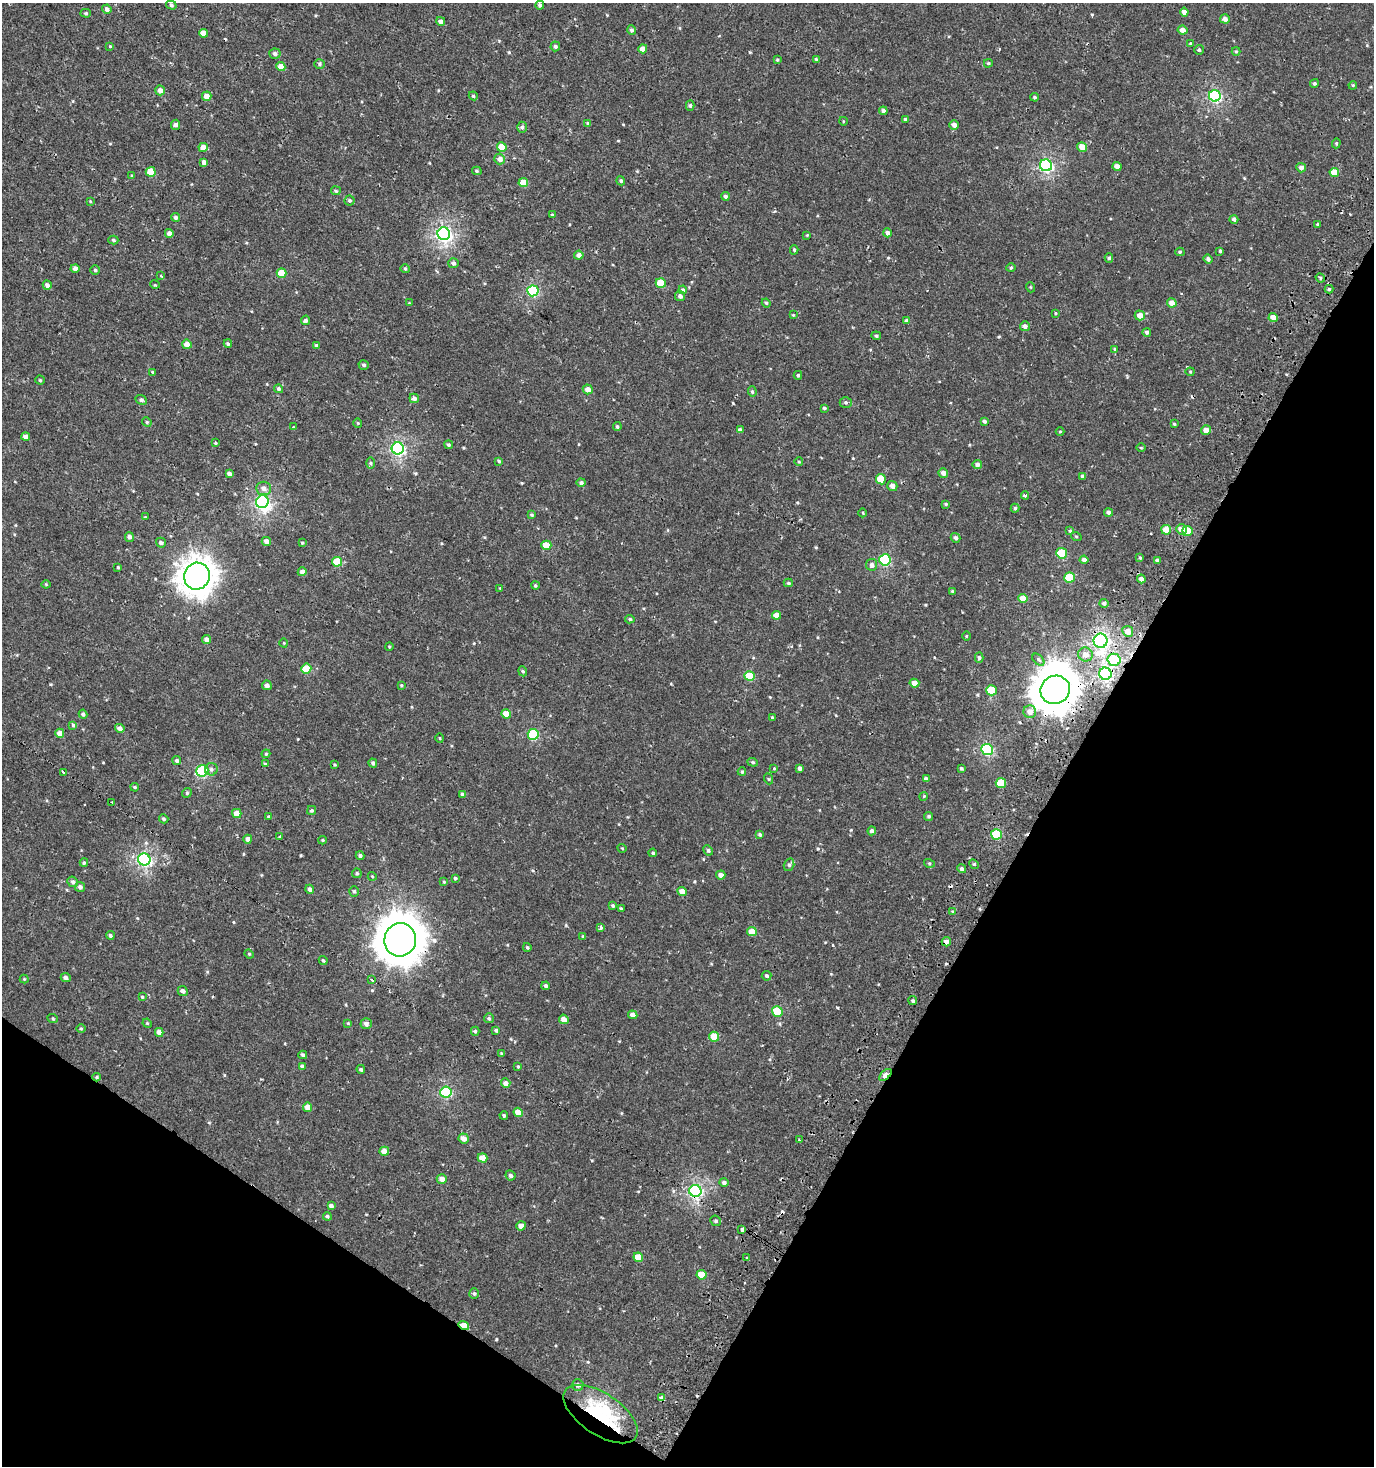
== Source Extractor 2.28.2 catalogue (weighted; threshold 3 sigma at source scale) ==
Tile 15 of 4 x 4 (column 3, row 4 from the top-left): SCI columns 3041-4412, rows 1-1464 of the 5973 x 5886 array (HDU 1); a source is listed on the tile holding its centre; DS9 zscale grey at full resolution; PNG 1376 x 1468 px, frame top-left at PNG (2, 3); each listed source drawn as its Kron ellipse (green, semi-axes under 4 px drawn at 4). Shown black and unused: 29% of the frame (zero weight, under 2 of 3 exposures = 2% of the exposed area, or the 3 px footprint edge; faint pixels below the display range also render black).
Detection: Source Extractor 2.28.2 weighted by HDU 2 'WHT'; one run over the whole footprint, this tile lists its part. Background 6.87e-04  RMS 0.0025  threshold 0.0115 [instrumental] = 3 sigma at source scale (4.5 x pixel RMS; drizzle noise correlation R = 1.50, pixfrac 1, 0.0396/0.0396 arcsec/px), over >= 5 px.
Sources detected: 335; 2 inside a brighter object's white glare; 5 cosmic-ray / hot-pixel residue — neither listed nor drawn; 1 inside a brighter listed object's ellipse — not listed separately; the other 327 listed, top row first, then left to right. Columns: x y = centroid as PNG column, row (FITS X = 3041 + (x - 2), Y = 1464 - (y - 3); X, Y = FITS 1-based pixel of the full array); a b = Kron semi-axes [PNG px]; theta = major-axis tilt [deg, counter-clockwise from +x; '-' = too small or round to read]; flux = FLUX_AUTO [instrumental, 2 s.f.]
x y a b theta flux
171 5 5 4 - 0.4
540 5 4 4 - 0.54
107 9 5 4 - 0.77
1184 12 4 4 - 1.2
86 13 5 4 - 0.37
1225 19 5 4 - 1.1
441 21 4 4 - 0.89
632 30 4 4 - 0.56
1182 30 5 4 - 1.5
203 33 4 4 - 2
1190 43 4 3 - 0.25
110 46 4 3 - 0.2
555 46 5 5 - 0.56
643 49 4 4 - 1.6
1199 50 5 4 - 0.43
1236 51 4 4 - 0.3
275 54 5 5 - 0.72
816 59 4 4 - 0.29
777 60 4 4 - 0.26
988 63 4 3 - 0.28
319 64 5 5 - 0.43
281 67 4 4 - 2.3
1314 83 4 4 - 0.33
1353 85 4 3 - 0.23
160 90 5 4 - 1.3
207 96 5 4 - 2.1
473 96 4 4 - 0.31
1215 96 6 5 - 28
1035 97 4 3 - 0.31
690 106 5 4 - 0.42
883 111 4 4 - 0.7
905 119 4 3 - 0.42
843 121 4 3 - 0.2
588 123 4 4 - 0.44
176 125 5 4 - 0.73
954 125 5 5 - 1.2
522 127 5 4 - 0.53
1336 143 5 4 - 0.32
203 147 4 4 - 2.2
502 147 5 5 - 4.1
1082 147 5 4 - 3.2
500 159 5 5 - 1.3
204 162 3 3 - 2.1
1046 165 6 6 - 32
1117 166 4 4 - 1.6
1301 168 5 4 - 1
477 171 5 4 - 0.33
151 172 5 5 - 4.1
1334 172 5 4 - 3.2
132 176 4 3 - 0.25
621 181 5 4 - 0.4
523 183 5 4 - 3.6
336 191 5 4 - 0.31
725 196 4 4 - 0.49
349 200 5 5 - 0.38
90 201 4 3 - 0.17
552 215 3 3 - 0.24
176 217 4 4 - 0.57
1234 219 4 4 - 0.68
1318 224 3 3 - 0.31
169 233 4 4 - 1.2
887 233 4 4 - 0.82
444 234 6 6 - 52
807 235 4 4 - 0.2
113 240 5 4 - 0.35
794 250 4 4 - 0.33
1220 251 3 3 - 0.31
1180 252 4 4 - 0.35
579 255 4 4 - 1.1
1109 258 4 4 - 0.36
1208 259 5 4 - 0.48
454 263 5 5 - 0.6
1011 268 4 4 - 0.3
75 269 4 4 - 0.95
405 269 4 4 - 0.3
95 270 5 4 - 0.36
281 273 5 4 - 3.7
161 276 3 3 - 0.28
1320 278 5 4 - 0.34
661 283 5 5 - 4.5
47 285 4 4 - 0.81
155 285 5 3 - 0.22
1030 287 5 3 - 0.21
1329 289 4 4 - 0.38
683 290 4 4 - 0.55
533 291 5 5 - 19
680 296 5 5 - 0.79
409 303 3 3 - 0.16
766 303 4 4 - 0.29
1172 303 5 4 - 1.6
1056 314 3 3 - 0.35
793 315 4 3 - 0.19
1140 315 5 5 - 1.7
1273 317 4 4 - 2
305 320 4 4 - 0.49
907 321 4 4 - 0.69
1025 326 5 5 - 1
1147 332 4 4 - 0.58
876 336 5 4 - 0.37
187 344 5 4 - 1.7
228 344 4 3 - 0.39
316 345 4 3 - 0.4
1115 349 4 3 - 0.32
364 365 5 4 - 0.49
152 372 3 3 - 0.22
1190 372 4 4 - 0.25
798 375 4 3 - 0.34
40 380 4 4 - 0.32
278 389 4 4 - 0.43
588 389 5 5 - 1.8
752 392 5 4 - 0.4
414 398 5 4 - 1
141 400 6 4 -27 0.58
846 402 6 5 - 0.44
824 408 4 4 - 0.29
984 421 4 3 - 0.52
147 422 5 4 - 0.31
358 423 5 3 - 0.21
1174 424 4 3 - 0.28
293 427 3 2 - 0.17
617 427 4 3 - 0.33
740 430 4 3 - 0.68
1206 430 5 4 - 1.4
1060 432 4 3 - 0.22
26 437 4 4 - 1.2
215 443 3 3 - 0.26
449 445 4 4 - 0.43
398 448 6 6 - 40
1141 448 5 3 - 0.22
499 461 4 4 - 0.36
799 462 4 3 - 0.2
371 463 6 4 -90 0.37
977 464 5 4 - 0.83
943 473 5 4 - 1.2
229 474 4 3 - 0.7
1083 476 4 4 - 0.63
881 479 5 5 - 4.2
581 483 4 4 - 0.63
892 486 5 5 - 1.1
264 488 7 6 - 1.2
1025 495 4 3 - 0.64
262 502 6 6 - 26
946 504 4 4 - 0.31
1015 508 4 4 - 0.32
1109 512 4 4 - 0.63
863 513 4 3 - 0.2
531 515 3 3 - 0.32
145 517 3 3 - 0.17
1181 529 5 5 - 1.5
1166 530 5 4 - 2.8
1070 531 4 4 - 0.28
1187 531 5 5 - 6
1076 536 5 3 - 0.22
129 537 5 4 - 0.7
955 538 5 4 - 0.65
266 541 4 4 - 1.2
161 543 5 5 - 0.58
302 543 4 3 - 0.25
546 545 5 4 - 4.1
1062 553 5 5 - 9.2
1140 558 4 3 - 0.33
885 560 6 5 - 17
1084 560 4 4 - 0.86
1157 560 3 3 - 0.64
337 562 5 5 - 5.4
872 565 6 5 - 0.79
118 567 3 3 - 0.27
302 572 4 4 - 1
197 576 13 13 - 250
1069 578 5 5 - 7
1141 579 4 4 - 0.79
788 583 4 4 - 0.35
46 584 4 4 - 0.23
535 586 4 4 - 0.32
500 588 3 3 - 0.18
952 591 3 3 - 0.22
1023 598 4 4 - 2.7
1104 603 4 4 - 0.55
776 615 4 4 - 2
630 619 5 4 - 0.35
1128 631 5 5 - 2.1
966 636 4 3 - 0.19
207 639 4 4 - 1
1100 641 7 7 - 60
284 643 4 3 - 0.18
389 646 4 3 - 0.23
1085 655 7 6 - 1.8
979 658 5 4 - 0.47
1038 660 7 4 -46 0.56
1114 660 6 6 - 8.9
306 669 5 5 - 5.4
523 671 5 4 - 0.31
1105 674 6 6 - 43
750 676 5 5 - 6.6
914 683 5 4 - 1.9
267 685 5 4 - 0.72
401 685 4 4 - 0.27
991 690 5 5 - 6.3
1055 690 15 14 - 520
1030 712 6 6 - 1.6
83 714 4 4 - 0.48
506 714 5 4 - 3.1
772 718 3 3 - 0.36
73 725 4 3 - 0.69
120 728 5 4 - 1
60 733 4 4 - 1.6
533 734 5 5 - 12
440 738 5 3 - 0.2
987 749 6 5 - 20
266 754 4 4 - 0.28
177 761 4 4 - 0.46
753 762 5 4 - 0.36
373 763 4 4 - 0.44
265 764 4 4 - 0.33
335 765 4 2 - 0.21
774 768 3 3 - 0.62
799 768 4 3 - 0.54
961 768 3 3 - 0.34
211 769 6 6 - 0.6
202 771 6 5 - 17
64 772 3 2 - 0.77
742 772 4 4 - 0.3
769 779 5 3 - 0.23
926 779 4 4 - 0.83
1001 783 5 5 - 6.7
135 787 4 3 - 0.28
187 793 5 4 - 0.33
463 794 4 3 - 0.58
924 796 4 3 - 0.22
112 802 3 3 - 0.34
312 810 4 4 - 0.36
237 814 5 4 - 2.1
929 816 5 4 - 0.4
268 817 4 3 - 0.26
164 819 5 4 - 0.39
872 831 4 4 - 0.65
996 834 5 5 - 11
760 835 4 3 - 0.41
280 837 3 3 - 0.55
248 839 4 4 - 1.1
322 840 4 4 - 0.27
622 848 4 3 - 0.19
708 850 5 4 - 0.43
653 853 4 4 - 0.42
360 856 4 4 - 0.51
144 859 6 6 - 38
84 863 4 4 - 0.33
929 863 5 3 - 0.27
974 864 5 4 - 0.35
789 865 6 5 - 0.52
962 869 5 4 - 0.57
357 873 5 4 - 0.38
721 875 5 4 - 1.2
372 876 4 3 - 0.2
455 878 4 4 - 0.37
73 882 5 5 - 0.55
444 882 4 4 - 0.23
80 887 5 5 - 0.79
310 889 5 4 - 0.85
354 891 5 4 - 0.36
682 891 4 4 - 1.8
613 905 4 4 - 0.31
621 908 4 3 - 0.27
953 912 4 3 - 0.27
601 927 4 3 - 1.9
752 932 5 4 - 2.8
110 935 4 4 - 0.38
583 936 4 3 - 0.26
400 940 16 16 - 620
946 942 4 4 - 1
527 947 4 3 - 0.33
249 954 4 4 - 0.24
323 960 4 3 - 0.32
767 976 5 4 - 0.44
66 978 5 4 - 0.79
24 979 4 4 - 0.22
372 980 3 3 - 2.4
546 986 4 4 - 0.51
183 991 5 4 - 0.54
142 997 4 3 - 0.25
913 1001 4 4 - 0.49
777 1011 5 5 - 8
633 1015 5 4 - 1.2
489 1018 5 5 - 0.43
53 1019 5 3 - 0.24
564 1019 5 4 - 1.4
147 1023 5 3 - 0.24
348 1023 3 3 - 0.2
366 1024 5 5 - 0.81
81 1028 5 3 - 0.24
496 1030 4 4 - 0.44
475 1031 4 4 - 0.4
159 1032 4 4 - 1.5
714 1037 5 4 - 4
501 1054 4 3 - 0.26
303 1055 4 3 - 0.39
302 1066 4 4 - 0.7
518 1067 4 3 - 0.28
361 1069 4 4 - 0.42
885 1075 7 4 42 2.9
97 1077 4 4 - 0.3
506 1083 5 4 - 0.98
446 1092 6 5 - 20
308 1107 5 4 - 2
518 1112 5 4 - 2.7
504 1115 4 3 - 0.32
464 1138 5 5 - 1.5
799 1140 3 2 - 0.36
384 1151 5 4 - 1.6
482 1158 5 4 - 2.6
510 1175 5 4 - 0.52
442 1179 5 5 - 1.4
724 1182 5 4 - 0.68
695 1191 6 6 - 41
331 1206 4 4 - 0.86
327 1216 4 4 - 0.41
716 1221 5 5 - 0.41
521 1226 4 4 - 1.3
742 1229 4 3 - 1.4
638 1257 5 4 - 3.8
747 1258 3 3 - 0.4
701 1275 5 4 - 4.2
474 1293 5 4 - 0.37
464 1326 5 4 - 4.7
578 1385 6 5 - 0.71
662 1398 4 4 - 1.5
601 1414 42 20 -34 22
Overlapping masked pixels (flux is a lower limit): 11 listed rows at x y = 1166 530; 1105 674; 1055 690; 144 859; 400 940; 946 942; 885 1075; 97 1077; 695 1191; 464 1326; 601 1414